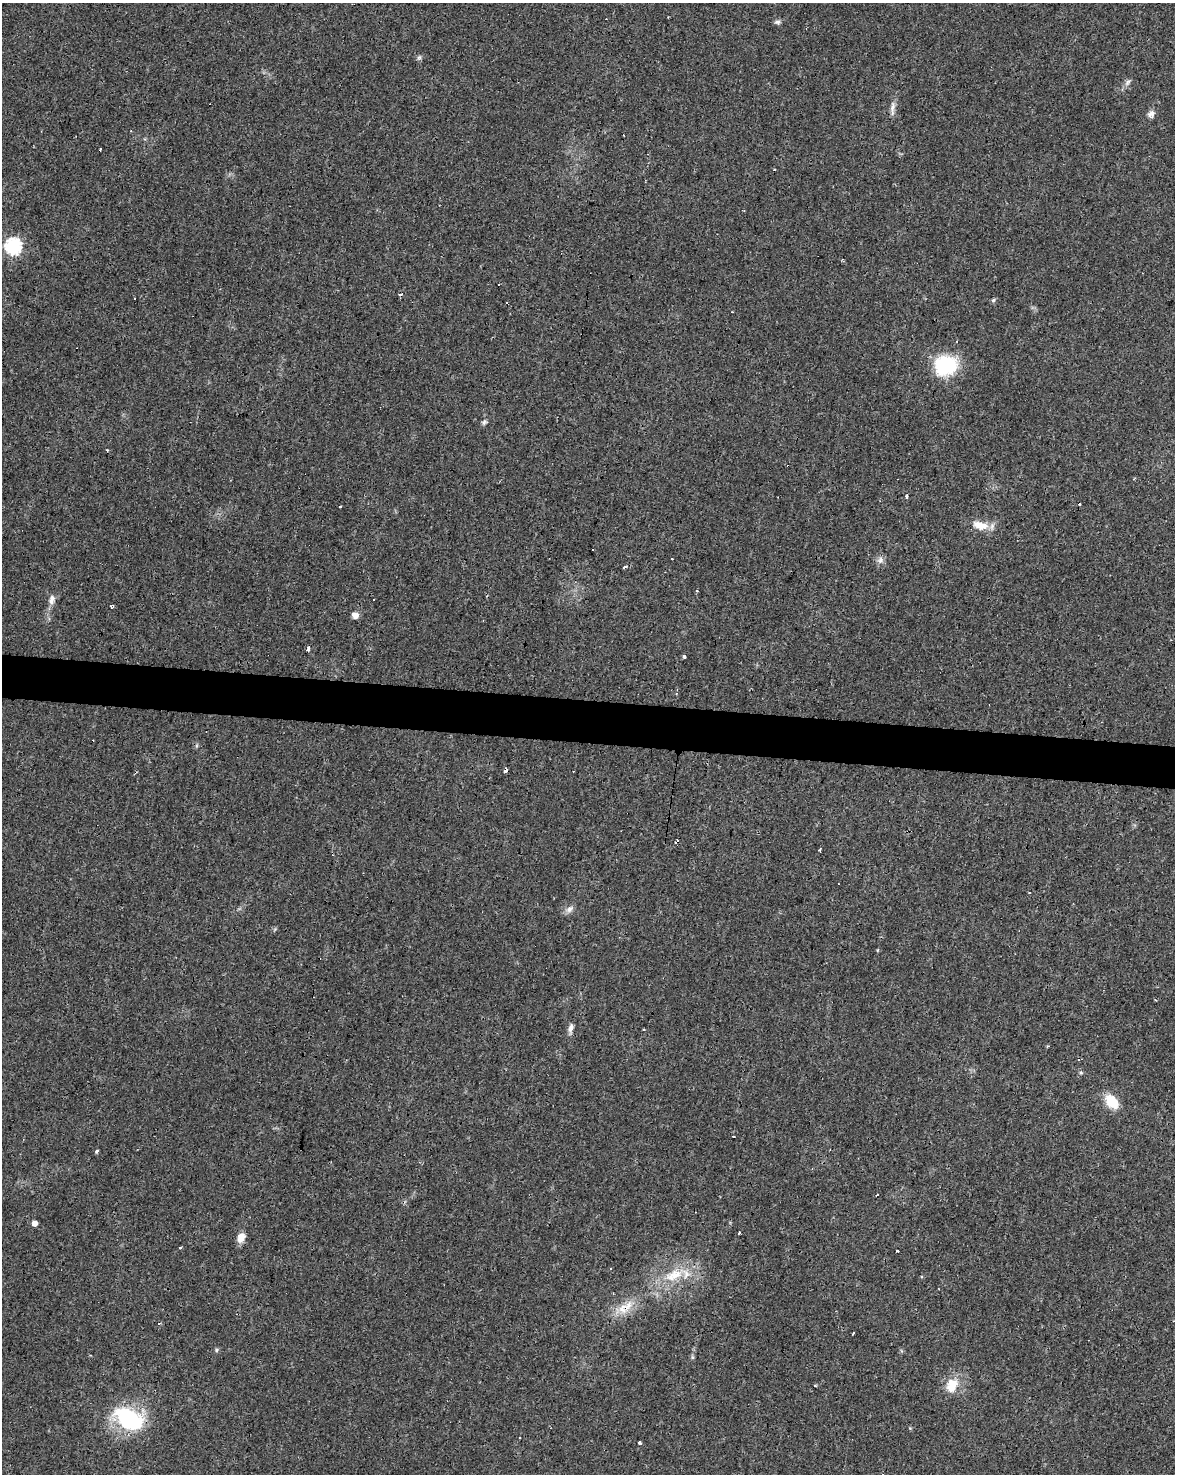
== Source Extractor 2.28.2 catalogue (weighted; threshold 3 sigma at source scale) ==
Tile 6 of 4 x 3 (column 2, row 2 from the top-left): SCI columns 1178-2350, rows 1753-3224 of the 4696 x 4918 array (HDU 1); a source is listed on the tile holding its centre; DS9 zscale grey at full resolution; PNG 1177 x 1476 px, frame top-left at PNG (2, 3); no overlay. Shown black and unused: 3% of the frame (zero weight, under 3 of 4 exposures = <1% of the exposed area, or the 3 px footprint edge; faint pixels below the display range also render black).
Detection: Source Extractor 2.28.2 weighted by HDU 2 'WHT'; one run over the whole footprint, this tile lists its part. Background 0.0248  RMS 0.0034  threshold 0.0151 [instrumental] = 3 sigma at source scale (4.5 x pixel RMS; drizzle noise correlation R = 1.50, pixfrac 1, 0.0396/0.0396 arcsec/px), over >= 5 px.
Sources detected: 62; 17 cosmic-ray / hot-pixel residue — not listed; the other 45 listed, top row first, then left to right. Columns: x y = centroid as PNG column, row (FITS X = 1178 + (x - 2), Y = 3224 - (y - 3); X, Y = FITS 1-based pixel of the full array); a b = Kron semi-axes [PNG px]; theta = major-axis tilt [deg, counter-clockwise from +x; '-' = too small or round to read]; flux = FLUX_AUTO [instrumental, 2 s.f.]
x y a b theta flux
778 22 8 6 -3 0.91
419 57 7 5 68 0.7
1127 82 11 5 50 1.1
892 107 13 7 83 1.7
1151 114 10 8 45 1.5
13 246 7 7 - 77
135 298 3 2 - 0.27
993 300 6 5 - 0.68
732 312 2 2 - 0.2
946 365 24 21 10 22
484 422 7 6 - 0.79
907 495 4 3 - 3.2
980 525 21 10 -15 5
880 560 10 6 50 1.3
624 567 4 3 - 0.93
697 591 3 3 - 0.41
373 599 3 3 - 0.56
52 600 13 8 77 2
113 606 5 3 - 0.4
355 615 7 6 - 2.1
308 649 3 3 - 14
684 656 3 3 - 1.9
505 770 4 3 - 4.9
1029 893 3 3 - 0.37
569 909 12 8 42 1.6
571 1028 13 6 78 1.5
1081 1072 6 4 -1 0.43
1111 1101 16 11 -49 8.4
97 1151 3 3 - 0.87
34 1223 3 3 - 240
739 1233 3 2 - 0.68
241 1237 13 9 62 2.7
181 1248 3 3 - 1
897 1251 3 3 - 0.5
611 1269 3 3 - 0.42
674 1275 33 14 26 11
627 1306 20 12 45 5.7
853 1333 4 3 - 1.5
217 1350 6 5 - 0.57
692 1357 6 4 -71 0.49
815 1385 4 2 - 0.38
952 1385 22 16 69 6.4
129 1419 32 19 -30 32
520 1438 3 2 - 0.39
640 1443 4 3 - 0.95
Overlapping masked pixels (flux is a lower limit): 2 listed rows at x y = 505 770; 627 1306